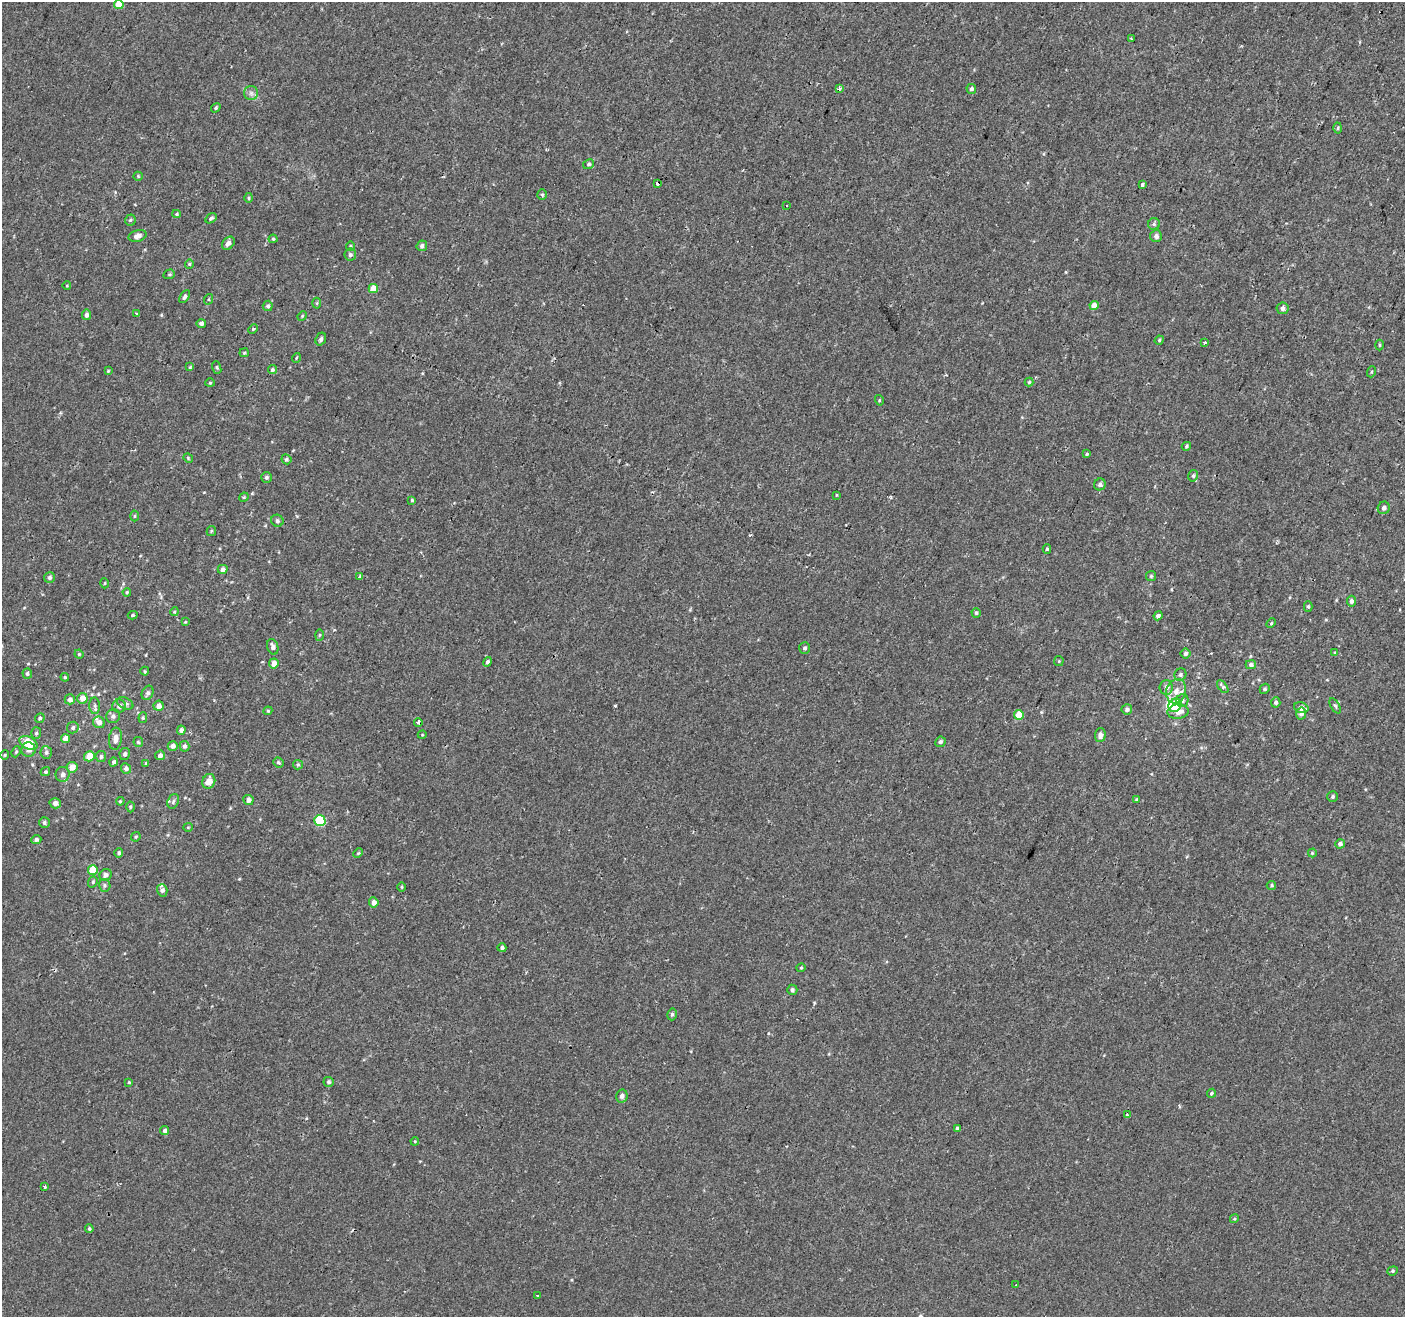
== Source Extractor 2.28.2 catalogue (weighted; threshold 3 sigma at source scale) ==
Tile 10 of 4 x 4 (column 2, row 3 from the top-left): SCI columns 1460-2862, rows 1574-2888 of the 5715 x 5844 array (HDU 1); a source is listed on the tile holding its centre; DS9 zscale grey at full resolution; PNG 1407 x 1319 px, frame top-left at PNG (2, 2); each listed source drawn as its Kron ellipse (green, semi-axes under 4 px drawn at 4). Shown black and unused: <1% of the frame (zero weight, under 2 of 3 exposures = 3% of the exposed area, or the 3 px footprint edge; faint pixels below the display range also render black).
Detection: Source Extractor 2.28.2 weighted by HDU 2 'WHT'; one run over the whole footprint, this tile lists its part. Background 5.43e-04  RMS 0.0031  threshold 0.0141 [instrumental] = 3 sigma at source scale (4.5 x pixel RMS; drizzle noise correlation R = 1.50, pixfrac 1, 0.0396/0.0396 arcsec/px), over >= 5 px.
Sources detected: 200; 1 inside a brighter object's white glare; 1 cosmic-ray / hot-pixel residue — neither listed nor drawn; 4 inside a brighter listed object's ellipse — not listed separately; the other 194 listed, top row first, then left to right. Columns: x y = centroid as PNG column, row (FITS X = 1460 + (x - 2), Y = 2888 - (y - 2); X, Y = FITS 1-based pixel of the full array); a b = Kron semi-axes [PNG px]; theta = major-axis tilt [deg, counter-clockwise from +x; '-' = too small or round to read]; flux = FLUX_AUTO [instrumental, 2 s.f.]
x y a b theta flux
119 5 5 4 - 4.3
1131 39 3 2 - 0.26
839 88 3 3 - 1.7
971 89 5 4 - 0.7
251 93 7 7 - 0.94
216 108 5 3 - 0.45
1338 128 5 3 - 0.34
589 164 6 4 30 0.56
138 176 5 4 - 0.33
658 184 4 3 - 0.86
1142 185 4 3 - 0.44
542 195 5 4 - 0.4
249 198 5 3 - 0.34
787 205 3 2 - 0.42
177 214 4 4 - 0.35
211 218 6 4 30 0.55
130 220 5 5 - 0.42
1154 224 6 6 - 0.56
138 236 9 5 15 1.6
1156 236 6 6 - 1
273 239 4 4 - 0.38
228 243 7 5 46 1.1
350 246 4 4 - 0.34
422 246 5 5 - 0.95
350 255 6 6 - 0.83
189 264 4 4 - 0.32
169 274 6 4 20 0.4
67 286 4 3 - 0.22
373 288 4 4 - 4.3
184 297 7 4 53 0.78
209 299 5 3 - 0.28
317 303 5 3 - 0.3
1094 305 4 4 - 2.5
268 306 5 5 - 0.73
1283 308 6 6 - 1
137 313 4 3 - 0.98
86 315 5 4 - 1.1
302 316 5 4 - 0.28
201 323 5 4 - 0.89
253 329 5 3 - 0.3
321 339 7 5 70 0.67
1159 340 5 4 - 0.37
1204 342 3 3 - 1.2
1380 345 5 3 - 0.29
244 353 4 4 - 0.33
296 358 5 3 - 0.26
190 367 4 3 - 0.29
217 367 6 4 -70 0.39
272 370 5 4 - 0.55
108 371 4 3 - 0.27
1371 372 5 3 - 0.3
1029 382 4 4 - 0.33
210 383 4 4 - 0.3
879 400 5 3 - 0.27
1186 446 5 4 - 0.43
1087 454 3 3 - 1.1
188 458 5 4 - 0.31
286 459 5 4 - 0.55
1193 476 6 4 76 0.51
266 477 5 5 - 0.62
1100 484 6 5 - 0.78
836 495 3 3 - 0.46
244 497 5 4 - 0.34
412 500 4 3 - 0.37
1384 508 6 6 - 0.97
135 516 5 3 - 0.31
277 521 6 6 - 0.69
211 531 5 4 - 0.38
1047 549 5 4 - 0.52
223 569 5 4 - 1.2
359 576 3 3 - 0.7
1151 576 5 5 - 0.42
50 577 5 5 - 0.69
105 583 5 3 - 0.31
127 592 4 4 - 0.38
1351 601 5 4 - 0.79
1308 607 5 4 - 0.45
174 612 4 3 - 0.28
976 613 5 4 - 0.44
133 615 5 4 - 0.4
1158 616 5 4 - 0.83
185 622 4 3 - 0.24
1271 623 5 4 - 0.32
319 635 5 3 - 0.31
273 647 8 5 -72 1
805 648 6 5 - 0.67
1335 652 4 3 - 0.37
1185 653 5 5 - 0.73
79 654 4 4 - 0.35
1059 661 5 4 - 0.33
487 662 5 4 - 0.64
274 663 5 5 - 2.3
1251 665 5 4 - 0.83
145 671 4 4 - 0.3
27 673 5 5 - 0.56
1180 675 6 5 - 0.65
65 677 4 4 - 0.36
1166 687 7 6 - 1.3
1223 687 7 4 -53 0.99
1265 689 5 4 - 0.43
1176 691 12 10 74 2.8
148 693 7 5 63 0.82
82 698 5 5 - 2.4
70 699 5 5 - 1.4
1182 701 6 6 - 0.77
1276 702 5 4 - 0.72
125 703 8 5 -26 0.75
1175 705 7 6 - 9.4
95 706 8 5 -87 0.76
119 706 7 6 - 1.1
159 706 5 5 - 1.7
1335 706 8 4 -60 0.54
1301 708 7 5 -17 1.5
1127 709 5 5 - 0.78
268 711 4 4 - 0.34
1178 712 10 7 4 2.5
1301 713 6 5 - 1.5
1019 715 5 4 - 6
113 716 7 6 - 0.94
40 718 5 4 - 0.5
143 718 5 4 - 0.34
99 722 6 5 - 1.3
418 722 4 4 - 0.98
73 728 6 5 - 0.73
181 730 4 4 - 0.92
36 733 6 5 - 0.49
422 735 4 3 - 0.24
1100 735 7 5 87 1.2
65 739 4 4 - 2.1
115 739 11 6 83 1.9
138 742 5 4 - 0.33
940 742 5 5 - 0.67
28 743 10 6 -27 8
173 746 5 5 - 1.2
184 746 5 5 - 0.87
28 750 7 7 - 1.4
16 752 6 4 67 0.39
46 753 6 6 - 0.68
125 754 6 5 - 0.71
5 755 5 4 - 0.37
160 755 5 5 - 1.1
89 756 5 5 - 3.9
101 756 5 5 - 0.7
113 762 4 4 - 0.59
278 762 5 5 - 0.49
146 763 4 4 - 0.32
298 765 5 4 - 0.44
72 767 5 5 - 2.8
126 768 5 5 - 0.99
45 772 5 4 - 0.47
63 774 7 7 - 1.2
209 781 7 6 - 2.5
1333 797 5 5 - 0.46
248 800 5 5 - 1.2
1137 800 4 4 - 0.41
120 801 4 3 - 0.3
173 801 7 5 70 0.6
55 803 5 5 - 1.5
130 807 5 3 - 0.35
320 821 5 5 - 17
44 823 5 5 - 0.6
188 827 4 4 - 0.3
136 837 5 4 - 0.37
36 839 5 4 - 0.77
1340 844 5 4 - 0.87
119 853 4 4 - 0.66
358 853 5 4 - 0.34
1312 853 4 4 - 0.3
93 870 5 5 - 6.6
106 875 6 5 - 0.88
93 882 6 4 70 0.44
105 885 6 5 - 0.56
1271 885 5 4 - 0.42
402 887 5 3 - 0.29
162 890 6 5 - 0.78
374 902 5 5 - 1.6
502 948 4 4 - 0.75
801 968 4 4 - 0.29
792 990 5 5 - 0.72
672 1014 6 4 75 0.55
129 1082 3 3 - 0.35
329 1082 5 5 - 0.63
1211 1093 5 3 - 0.43
622 1096 6 6 - 1.2
1127 1115 4 3 - 0.42
957 1128 3 3 - 0.55
165 1131 4 4 - 0.71
415 1141 4 3 - 0.25
44 1187 3 3 - 0.45
1234 1219 4 3 - 0.3
89 1229 4 4 - 0.45
1393 1271 5 4 - 0.39
1016 1285 2 2 - 0.27
537 1296 3 3 - 0.61
Overlapping masked pixels (flux is a lower limit): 2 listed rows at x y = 658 184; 418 722
Isophote crosses this tile's border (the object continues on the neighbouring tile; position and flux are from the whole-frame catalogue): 1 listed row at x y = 119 5